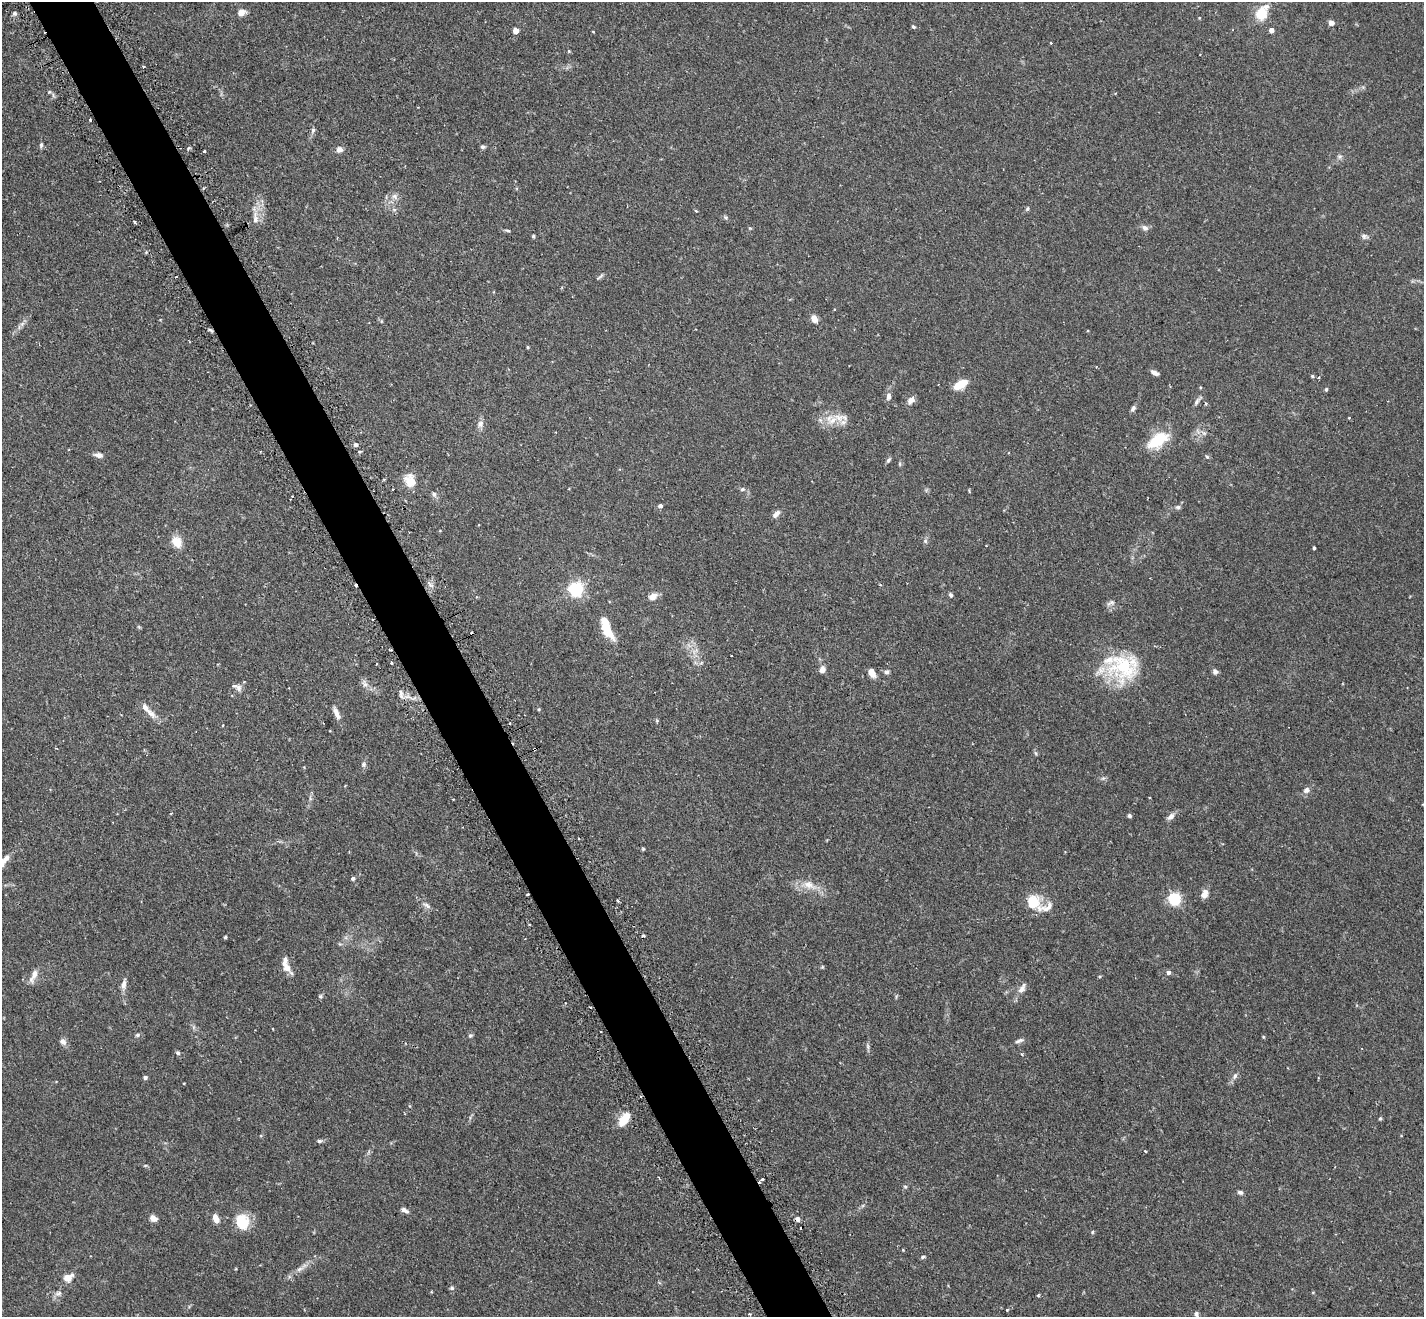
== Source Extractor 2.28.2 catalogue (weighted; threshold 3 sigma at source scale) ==
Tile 11 of 4 x 4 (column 3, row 3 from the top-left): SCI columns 2889-4310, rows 1498-2812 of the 5775 x 5761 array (HDU 1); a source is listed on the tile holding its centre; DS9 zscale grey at full resolution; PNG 1426 x 1319 px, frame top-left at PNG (2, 2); no overlay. Shown black and unused: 5% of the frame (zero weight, under 2 of 3 exposures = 4% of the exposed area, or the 3 px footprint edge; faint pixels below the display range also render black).
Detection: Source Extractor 2.28.2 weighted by HDU 2 'WHT'; one run over the whole footprint, this tile lists its part. Background 0.211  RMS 0.0069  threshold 0.0309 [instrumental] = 3 sigma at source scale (4.5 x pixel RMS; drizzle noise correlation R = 1.50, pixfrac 1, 0.05/0.05 arcsec/px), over >= 5 px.
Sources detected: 161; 12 cosmic-ray / hot-pixel residue — not listed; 5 inside a brighter listed object's ellipse — not listed separately; the other 144 listed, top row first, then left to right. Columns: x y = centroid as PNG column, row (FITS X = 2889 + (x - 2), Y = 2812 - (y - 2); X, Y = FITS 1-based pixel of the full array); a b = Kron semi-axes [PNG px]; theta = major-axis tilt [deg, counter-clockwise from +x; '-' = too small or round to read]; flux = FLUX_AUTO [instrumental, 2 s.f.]
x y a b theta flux
15 13 5 5 - 1.5
241 13 8 7 - 4.8
1262 13 15 10 64 17
1331 23 6 6 - 2.6
913 26 5 4 - 1
1271 30 4 4 - 4
516 31 5 4 - 8.1
593 32 3 2 - 0.72
1051 43 3 2 - 0.71
569 51 4 4 - 0.64
144 67 3 3 - 1.3
90 121 3 3 - 1.7
313 130 8 5 80 1.6
41 145 7 5 82 1.3
483 147 6 5 - 1.3
339 149 8 7 - 2.8
204 151 3 2 - 1.2
1340 157 7 6 - 1.6
394 196 8 8 - 2.6
1027 208 6 4 45 0.9
695 210 3 3 - 1.5
726 217 7 5 -44 1.2
255 218 20 8 -88 5.6
135 222 3 3 - 0.84
1145 228 9 7 -23 2.4
507 230 8 3 -9 0.99
533 236 4 4 - 0.79
1364 236 8 5 83 1.6
600 276 12 3 38 1.2
834 310 3 3 - 0.65
814 319 7 6 - 5.5
22 324 7 5 45 1.7
210 330 8 3 -33 0.99
528 347 4 3 - 0.71
1154 373 8 4 -29 3
1312 376 4 4 - 0.82
1318 377 4 3 - 0.96
960 384 14 7 31 12
1326 389 5 4 - 0.81
888 396 9 6 85 2.7
911 400 10 7 50 3.5
1197 402 11 5 57 2
1205 403 4 4 - 1.2
1133 408 9 5 51 1.7
832 421 17 10 34 8.5
480 424 10 8 64 2.9
556 432 3 2 - 0.44
1158 440 21 11 34 27
356 444 5 5 - 2.1
98 455 11 6 -9 2.7
1207 456 6 4 -29 0.92
888 460 7 5 54 1.3
410 480 18 13 -65 8.7
393 489 2 2 - 0.71
742 489 6 5 - 1.2
434 494 7 5 -73 1.7
660 506 4 4 - 2.2
1178 507 7 5 8 1.4
776 514 10 5 48 3.2
925 541 7 5 -70 1.4
177 542 13 11 -60 8.2
986 545 2 2 - 0.55
1314 548 3 3 - 0.83
576 589 6 6 - 160
951 595 6 5 - 1.2
653 596 9 7 28 5
1112 602 7 4 -44 1.2
606 627 27 9 -68 18
695 651 11 4 47 2.3
732 656 3 2 - 0.79
391 663 3 3 - 1.6
1123 666 41 37 -43 46
822 670 7 6 - 4.1
1215 671 7 6 - 2
886 672 7 5 12 1.7
872 673 8 5 -59 7.4
365 684 9 7 -68 2.7
238 688 9 7 81 2.5
401 694 10 5 -78 2.3
539 709 4 4 - 0.71
336 713 14 6 -67 4.1
151 714 13 8 -40 4.2
657 721 6 3 -73 0.8
1036 753 6 4 -87 0.94
364 764 7 6 - 1.5
1103 778 7 4 18 1.1
1306 790 9 7 46 2.6
310 798 7 4 -73 1.1
453 799 3 2 - 0.74
1129 816 5 4 - 1.3
1171 816 11 6 39 3.1
643 849 5 4 - 0.7
4 860 21 7 51 5.8
353 878 5 5 - 1.2
809 885 20 10 -25 8.7
1205 894 11 7 66 4.6
1174 899 6 5 - 93
618 901 3 3 - 1.7
1033 902 16 15 - 17
426 905 12 6 -28 2.4
1047 907 22 11 32 6.6
225 937 4 4 - 0.74
822 967 5 4 - 0.71
287 968 10 10 - 5.4
1168 972 5 4 - 2.2
34 975 20 7 64 4.8
124 984 14 6 82 3.5
1022 988 16 7 57 4.1
320 996 6 5 - 1.1
273 1029 4 2 - 0.43
137 1035 6 5 - 1.2
470 1036 6 5 - 1.1
1263 1037 4 4 - 0.6
1019 1041 13 5 17 2
63 1042 9 7 -35 2.7
868 1046 9 4 -82 1.3
178 1053 6 5 - 1.2
1235 1076 10 5 65 1.9
145 1077 4 4 - 1.7
640 1097 3 3 - 0.77
1380 1118 4 4 - 0.96
624 1119 17 9 56 11
320 1141 7 4 0 1.3
1145 1151 3 3 - 1.5
145 1166 6 4 1 0.75
762 1179 3 3 - 2.2
760 1182 3 3 - 2.7
905 1186 6 4 -1 0.75
1240 1192 7 5 -17 1.4
404 1210 10 5 -24 2.4
153 1219 9 7 -23 3.5
216 1219 10 6 -69 5.3
797 1219 5 5 - 2.5
242 1222 17 14 -76 17
1093 1232 5 3 - 0.73
923 1257 5 4 - 1
300 1269 12 5 24 2.7
68 1278 8 6 28 8.8
452 1288 6 5 - 1.1
58 1293 10 6 12 2.3
1038 1295 3 3 - 0.86
1007 1310 3 3 - 0.7
749 1314 2 2 - 0.7
1197 1315 9 4 -80 1.8
Overlapping masked pixels (flux is a lower limit): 4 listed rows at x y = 210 330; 640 1097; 760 1182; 797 1219
Isophote crosses this tile's border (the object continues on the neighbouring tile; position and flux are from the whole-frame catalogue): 2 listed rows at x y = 4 860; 1197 1315